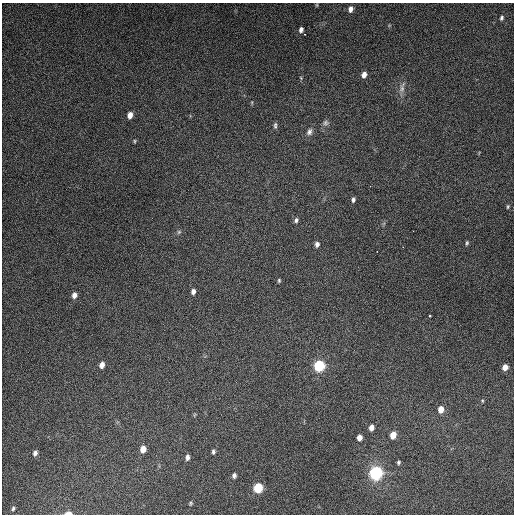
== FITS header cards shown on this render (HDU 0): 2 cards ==
NAXIS1  =                  512
NAXIS2  =                  512

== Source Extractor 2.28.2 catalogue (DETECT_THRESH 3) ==
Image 512 x 512 px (HDU 0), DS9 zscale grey, 1 PNG px = 1 image px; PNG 516 x 516 px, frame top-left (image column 1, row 512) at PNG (2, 3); no overlay
Background 5180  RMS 320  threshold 955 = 3 sigma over >= 5 px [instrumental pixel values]
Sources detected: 42; all 42 listed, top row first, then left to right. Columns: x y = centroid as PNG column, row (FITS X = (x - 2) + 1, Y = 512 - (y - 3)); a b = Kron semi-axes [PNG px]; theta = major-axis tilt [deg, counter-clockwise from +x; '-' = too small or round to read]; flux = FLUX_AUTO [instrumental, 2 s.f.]
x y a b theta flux
317 5 5 3 - 2.1e+04
350 9 6 5 - 9.9e+04
502 18 5 4 - 4.3e+04
301 30 6 4 76 7.2e+04
364 75 6 5 - 1.2e+05
301 78 5 4 - 2.3e+04
402 87 19 6 75 1.3e+05
130 115 6 4 80 1.5e+05
326 123 8 8 - 6.7e+04
275 125 9 4 90 4.7e+04
309 132 10 7 66 9.4e+04
134 141 5 3 - 2.3e+04
353 200 5 4 - 5.4e+04
508 206 6 4 83 2.6e+04
296 220 6 5 - 5.1e+04
179 232 6 5 - 3.5e+04
467 243 6 4 86 3.3e+04
317 244 6 5 - 8.0e+04
279 280 4 3 - 2.9e+04
193 291 6 5 - 8.2e+04
74 295 6 5 - 1.0e+05
430 316 3 3 - 2.7e+04
102 365 6 5 - 1.4e+05
319 366 8 7 - 1.1e+06
505 367 6 5 - 1.5e+05
482 401 5 4 - 2.3e+04
441 409 7 6 - 1.8e+05
194 415 6 3 71 2.1e+04
371 427 6 5 - 1.2e+05
393 435 7 5 74 2.3e+05
359 438 5 5 - 1.2e+05
143 449 6 5 - 1.8e+05
213 451 6 4 85 4.7e+04
35 453 6 5 - 6.6e+04
187 457 6 4 85 7.0e+04
399 462 4 3 - 3.6e+04
376 473 10 10 - 1.7e+06
234 475 6 4 75 6.1e+04
258 488 7 6 - 6.9e+05
190 503 5 4 - 2.8e+04
13 508 6 4 85 3.7e+04
68 513 7 3 2 1.4e+05
At the frame edge (FLAGS 8, measured only in part): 1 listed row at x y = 68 513